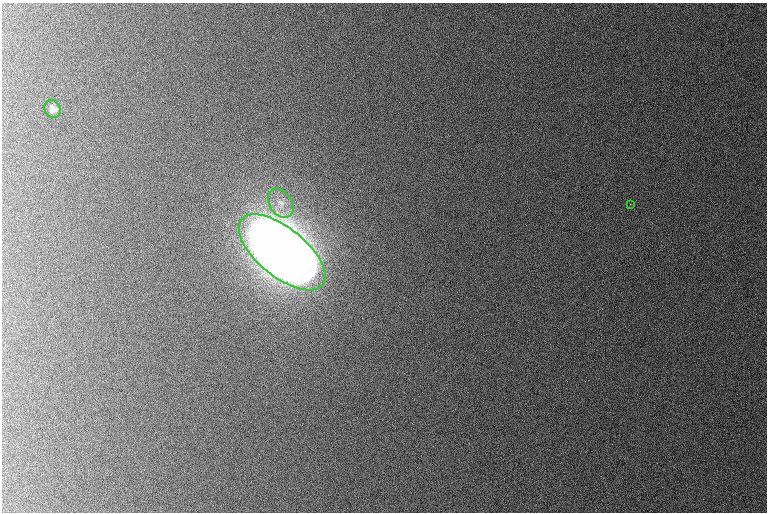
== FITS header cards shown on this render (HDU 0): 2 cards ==
NAXIS1  =                  765 /
NAXIS2  =                  510 /

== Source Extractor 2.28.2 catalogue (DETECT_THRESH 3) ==
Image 765 x 510 px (HDU 0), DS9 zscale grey, 1 PNG px = 1 image px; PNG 769 x 514 px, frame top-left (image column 1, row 510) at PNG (2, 3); each listed source drawn as its Kron ellipse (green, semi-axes under 4 px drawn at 4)
Background 1080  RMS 11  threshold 32.6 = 3 sigma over >= 5 px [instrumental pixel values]
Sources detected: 4; all 4 listed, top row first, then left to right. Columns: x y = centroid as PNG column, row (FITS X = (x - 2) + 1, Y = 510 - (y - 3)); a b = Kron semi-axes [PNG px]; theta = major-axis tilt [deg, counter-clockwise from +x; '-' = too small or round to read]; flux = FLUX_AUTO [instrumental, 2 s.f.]
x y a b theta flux
53 109 9 7 -63 4.7e+03
281 203 16 11 -56 9.5e+03
630 204 2 2 - 7.5e+02
282 252 52 24 -39 8.8e+06